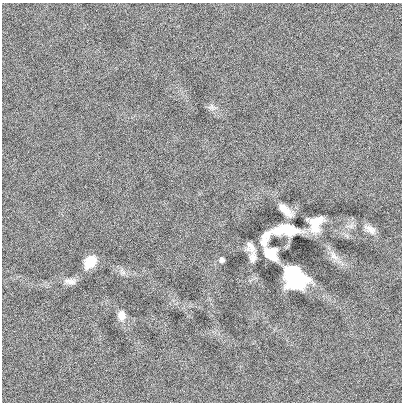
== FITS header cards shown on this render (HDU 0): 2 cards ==
NAXIS1  =                  400
NAXIS2  =                  400

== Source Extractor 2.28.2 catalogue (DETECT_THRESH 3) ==
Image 400 x 400 px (HDU 0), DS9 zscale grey, 1 PNG px = 1 image px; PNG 404 x 404 px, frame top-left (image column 1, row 400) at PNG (2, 3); no overlay
Background -0.00201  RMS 0.087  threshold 0.261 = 3 sigma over >= 5 px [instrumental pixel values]
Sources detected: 15; all 15 listed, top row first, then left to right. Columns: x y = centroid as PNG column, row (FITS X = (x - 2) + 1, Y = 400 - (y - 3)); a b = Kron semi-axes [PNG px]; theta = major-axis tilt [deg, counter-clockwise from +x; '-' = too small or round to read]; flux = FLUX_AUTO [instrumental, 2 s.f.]
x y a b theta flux
211 107 11 6 -14 21
285 210 16 6 -43 61
315 224 14 11 62 130
370 229 15 8 -29 40
287 230 20 8 0 270
265 238 15 6 68 59
250 247 11 8 -60 38
271 254 14 10 -41 95
334 256 16 8 -54 47
252 257 12 7 78 33
222 260 6 5 - 16
90 261 12 9 52 120
294 277 21 16 -42 540
70 281 16 7 -2 35
121 315 13 10 -75 45